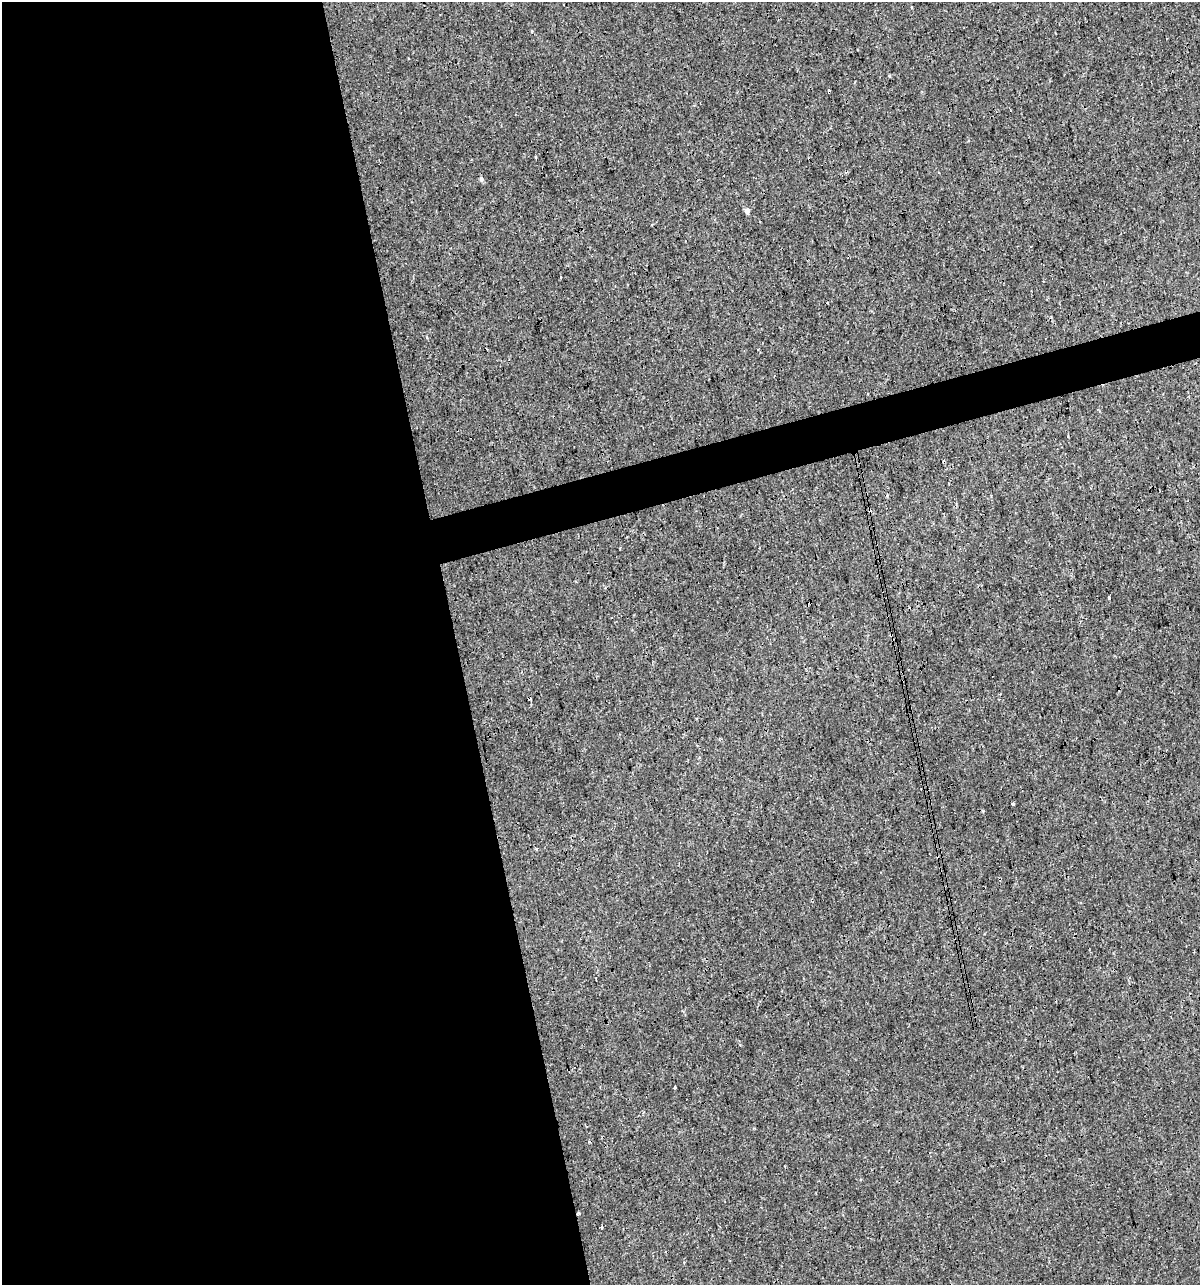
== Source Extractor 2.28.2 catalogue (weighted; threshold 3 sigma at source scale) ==
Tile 9 of 4 x 4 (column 1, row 3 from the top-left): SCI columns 46-1243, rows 1284-2566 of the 4930 x 5132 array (HDU 1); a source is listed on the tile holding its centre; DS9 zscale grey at full resolution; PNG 1202 x 1287 px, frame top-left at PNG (2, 2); no overlay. Shown black and unused: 40% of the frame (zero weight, under 3 of 4 exposures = <1% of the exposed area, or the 3 px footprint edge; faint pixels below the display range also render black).
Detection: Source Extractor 2.28.2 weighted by HDU 2 'WHT'; one run over the whole footprint, this tile lists its part. Background 9.33e-05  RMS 0.0017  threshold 0.00783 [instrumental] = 3 sigma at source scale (4.5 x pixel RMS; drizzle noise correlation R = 1.50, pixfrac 1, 0.0396/0.0396 arcsec/px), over >= 5 px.
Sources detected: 17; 6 cosmic-ray / hot-pixel residue — not listed; the other 11 listed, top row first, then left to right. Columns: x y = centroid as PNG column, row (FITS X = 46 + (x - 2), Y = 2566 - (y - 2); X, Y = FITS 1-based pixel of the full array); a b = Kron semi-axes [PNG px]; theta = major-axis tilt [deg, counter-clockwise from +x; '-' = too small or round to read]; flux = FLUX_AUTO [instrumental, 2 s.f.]
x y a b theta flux
531 31 3 3 - 0.19
889 76 3 3 - 0.36
536 157 3 2 - 0.2
481 179 6 4 -89 0.36
747 211 5 5 - 0.8
1108 598 3 3 - 1.2
1013 803 3 3 - 0.43
537 849 4 3 - 0.2
674 1088 3 3 - 0.3
579 1213 4 3 - 0.21
602 1227 3 3 - 0.2
Overlapping masked pixels (flux is a lower limit): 1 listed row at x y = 579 1213